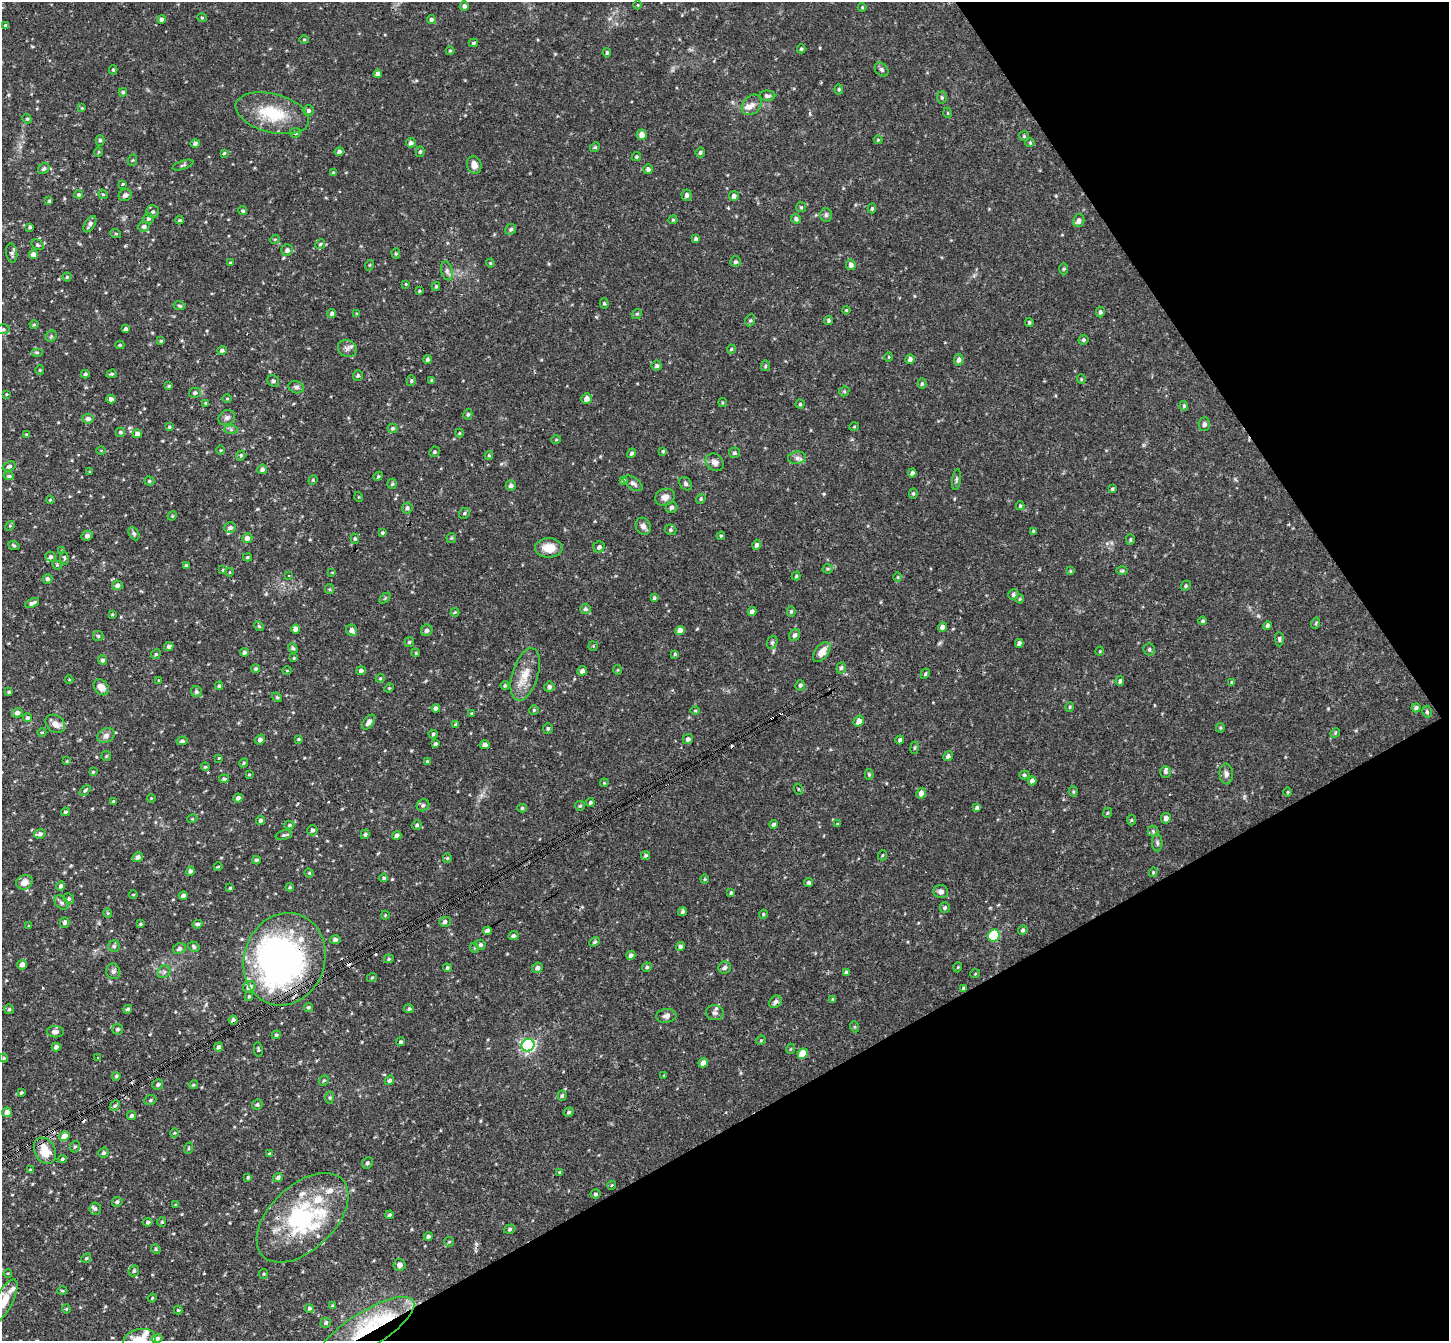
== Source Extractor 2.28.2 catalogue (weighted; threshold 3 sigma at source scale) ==
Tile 12 of 4 x 4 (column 4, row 3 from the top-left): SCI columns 4395-5841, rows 1663-3001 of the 5893 x 5868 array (HDU 1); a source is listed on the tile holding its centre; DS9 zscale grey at full resolution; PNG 1451 x 1343 px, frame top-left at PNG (2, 2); each listed source drawn as its Kron ellipse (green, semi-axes under 4 px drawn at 4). Shown black and unused: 27% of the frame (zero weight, under 3 of 4 exposures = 6% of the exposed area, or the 3 px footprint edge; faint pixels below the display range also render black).
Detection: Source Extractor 2.28.2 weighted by HDU 2 'WHT'; one run over the whole footprint, this tile lists its part. Background 0.032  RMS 0.0031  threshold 0.0139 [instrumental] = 3 sigma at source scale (4.5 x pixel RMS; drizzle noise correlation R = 1.50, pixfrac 1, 0.05/0.05 arcsec/px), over >= 5 px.
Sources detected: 524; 2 inside a brighter object's white glare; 7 cosmic-ray / hot-pixel residue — neither listed nor drawn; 22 inside a brighter listed object's ellipse — not listed separately; the other 493 listed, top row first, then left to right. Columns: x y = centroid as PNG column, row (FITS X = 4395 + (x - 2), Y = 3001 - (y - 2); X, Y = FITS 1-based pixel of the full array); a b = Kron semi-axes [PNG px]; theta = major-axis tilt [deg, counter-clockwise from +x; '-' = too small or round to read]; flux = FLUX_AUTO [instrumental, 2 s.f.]
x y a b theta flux
638 5 4 3 - 0.22
464 6 5 4 - 0.9
862 7 4 4 - 0.29
202 18 4 4 - 0.36
161 19 4 4 - 0.79
431 20 4 4 - 0.84
6 26 4 3 - 0.54
304 39 5 3 - 0.28
473 43 4 3 - 0.51
801 49 4 4 - 0.44
450 51 4 4 - 0.34
607 53 4 3 - 0.42
882 69 8 6 -47 0.72
113 70 4 4 - 0.41
378 74 4 4 - 1.2
839 89 5 4 - 0.4
123 92 4 3 - 0.5
767 96 8 5 -1 0.83
942 97 6 4 -88 0.48
752 105 11 8 44 2.2
82 108 4 4 - 0.29
308 111 5 5 - 0.74
272 113 38 19 -15 14
948 113 5 3 - 0.25
27 119 5 4 - 0.36
295 133 5 5 - 0.6
642 135 5 5 - 1.7
1024 136 5 5 - 0.41
100 140 5 4 - 0.6
878 140 4 4 - 0.31
195 143 5 4 - 0.68
411 143 5 5 - 0.99
1030 143 4 4 - 0.35
595 147 5 4 - 0.36
99 152 5 3 - 0.3
339 152 5 4 - 0.86
420 152 5 4 - 0.52
700 152 5 4 - 0.58
224 153 4 4 - 0.37
636 157 5 4 - 0.46
133 160 6 3 70 0.34
183 165 11 3 19 0.48
474 165 9 7 -72 2
44 169 6 5 - 0.68
648 169 5 4 - 0.92
333 173 3 3 - 0.39
123 184 3 3 - 0.26
103 194 5 4 - 0.38
79 195 4 4 - 0.48
125 195 7 6 - 0.93
687 195 6 5 - 0.97
734 196 5 5 - 1.1
49 201 4 4 - 0.41
801 207 5 5 - 0.41
872 208 5 3 - 0.41
243 211 4 4 - 0.54
153 212 6 6 - 0.83
826 215 7 6 - 0.71
149 218 5 5 - 0.76
796 219 5 4 - 0.73
180 220 4 4 - 0.36
673 220 4 4 - 0.37
1079 221 6 5 - 1.2
90 224 9 5 59 1.1
30 227 3 3 - 0.44
144 227 5 5 - 0.86
511 229 6 5 - 0.71
116 234 5 3 - 0.32
275 239 5 3 - 0.32
696 239 4 4 - 0.6
320 244 5 4 - 0.48
38 245 6 5 - 0.5
287 250 6 5 - 1.1
12 253 10 5 -81 0.75
33 254 4 4 - 1.6
396 254 5 4 - 0.42
735 262 5 5 - 0.61
231 263 4 4 - 0.37
490 263 4 4 - 0.35
370 265 5 3 - 0.3
851 265 5 5 - 1.3
1064 269 6 4 89 0.37
447 271 9 5 -75 0.97
67 277 4 4 - 0.38
406 284 4 3 - 0.25
436 286 4 3 - 0.44
419 291 4 3 - 0.3
604 303 5 4 - 0.43
180 306 6 4 -9 0.43
846 310 4 3 - 0.3
1100 312 5 4 - 0.66
332 313 4 4 - 0.71
357 314 4 3 - 0.43
637 314 5 4 - 0.45
750 320 6 5 - 0.49
829 320 4 4 - 0.64
1029 322 4 3 - 0.4
34 325 4 4 - 0.34
3 329 6 5 - 0.54
126 329 4 3 - 0.78
51 336 6 5 - 0.46
1083 340 5 4 - 0.49
161 341 4 3 - 0.36
120 345 4 3 - 0.37
347 348 9 8 - 1.3
731 349 4 4 - 0.34
222 350 5 4 - 0.7
37 352 6 4 0 0.41
889 357 4 3 - 0.25
910 359 5 4 - 0.98
427 360 4 4 - 0.7
959 360 6 4 81 1.1
657 366 5 5 - 0.74
765 366 5 4 - 0.42
40 370 4 4 - 0.33
85 374 4 4 - 0.53
112 374 5 4 - 0.48
358 375 5 5 - 0.58
1081 379 5 4 - 0.35
432 380 4 4 - 0.48
273 381 6 5 - 0.76
411 381 5 4 - 0.48
922 384 5 4 - 0.46
169 386 4 3 - 0.35
296 387 8 6 -19 0.81
844 391 5 5 - 0.4
195 393 6 5 - 0.68
7 394 4 3 - 0.25
111 399 4 4 - 1
227 399 5 3 - 0.3
587 399 5 5 - 1.5
206 403 4 3 - 0.37
722 403 4 2 - 0.27
800 404 4 4 - 0.4
1184 406 5 4 - 0.37
468 414 5 4 - 0.55
227 418 9 7 29 0.95
88 419 6 5 - 1.1
1204 424 7 5 87 0.8
169 427 3 3 - 0.35
854 427 5 3 - 0.25
393 428 5 5 - 0.53
231 430 7 4 0 0.57
120 432 4 4 - 0.56
459 433 4 4 - 0.29
27 434 4 3 - 0.43
137 434 4 4 - 1.4
556 440 5 3 - 0.27
220 450 4 3 - 0.26
101 451 5 3 - 0.24
663 451 4 4 - 0.37
434 452 5 5 - 0.5
631 453 5 4 - 0.66
734 453 5 5 - 0.63
241 456 5 4 - 0.47
489 456 4 4 - 0.4
797 458 9 6 6 1.1
715 462 10 8 -41 1.6
9 466 7 4 20 0.65
262 469 5 4 - 0.87
89 472 3 3 - 0.24
912 473 4 4 - 0.72
9 476 5 4 - 0.59
378 476 5 4 - 0.35
313 480 5 3 - 0.31
623 480 4 3 - 0.56
956 480 10 4 82 0.6
149 481 5 4 - 0.49
633 483 11 6 -34 0.9
392 484 5 4 - 0.47
685 484 7 5 -55 0.56
511 485 5 5 - 0.94
1112 489 4 3 - 0.4
913 493 5 4 - 0.41
359 497 5 3 - 0.28
665 497 10 8 26 1.8
701 499 5 4 - 0.42
50 500 4 3 - 0.27
1020 506 4 3 - 0.36
672 507 6 5 - 0.83
407 508 5 5 - 0.74
464 513 6 5 - 0.54
172 516 5 4 - 0.29
10 526 5 4 - 0.34
643 526 9 7 -66 1.3
230 528 6 5 - 0.84
670 530 6 5 - 0.58
1033 531 4 4 - 0.37
382 533 4 3 - 0.44
134 534 7 5 -63 0.59
87 536 5 5 - 1.2
721 536 4 4 - 0.36
247 538 5 5 - 1.6
451 538 5 4 - 0.4
355 539 5 4 - 0.42
1130 540 5 4 - 0.39
14 545 6 3 -21 0.36
756 545 5 4 - 0.88
599 547 5 5 - 0.99
549 548 14 9 0 4.7
62 550 3 3 - 0.25
51 557 5 5 - 0.69
247 557 4 3 - 0.41
64 558 7 3 -81 0.44
57 565 5 4 - 0.35
186 566 3 3 - 0.61
828 569 5 4 - 0.41
223 570 4 3 - 0.26
1070 571 4 4 - 0.29
1122 571 6 4 1 0.43
230 572 4 3 - 0.24
332 572 4 2 - 0.2
288 576 4 3 - 0.32
796 576 4 4 - 0.39
898 577 5 3 - 0.27
47 579 5 4 - 0.71
117 585 5 5 - 1.1
1186 586 5 4 - 0.46
329 589 5 4 - 0.35
1013 594 5 5 - 0.68
385 598 6 4 45 0.41
654 598 4 4 - 0.44
1020 599 4 4 - 0.31
32 603 7 3 25 1
585 609 5 5 - 0.71
791 611 5 4 - 0.56
455 612 4 4 - 0.35
752 612 4 4 - 1.1
112 614 3 3 - 0.32
1203 621 4 4 - 0.44
1316 623 6 3 72 0.34
1267 625 4 4 - 0.69
259 626 5 4 - 0.36
942 627 4 4 - 1.5
295 629 4 4 - 1.8
352 630 6 5 - 1.4
427 630 6 5 - 0.92
680 630 5 4 - 2.2
795 635 6 5 - 0.88
98 636 5 5 - 0.52
1279 639 7 4 -88 0.59
409 642 5 5 - 0.47
772 642 7 5 68 0.56
1019 643 4 4 - 0.98
169 646 5 4 - 0.91
593 646 5 4 - 0.28
293 648 5 4 - 0.54
1149 649 6 5 - 0.66
1100 651 5 3 - 0.23
244 652 4 4 - 0.7
822 652 11 6 52 2.7
416 653 4 3 - 0.26
156 654 5 4 - 0.43
675 654 4 4 - 0.43
294 658 3 3 - 0.29
103 660 5 4 - 0.71
841 668 6 4 72 0.54
256 669 4 4 - 0.63
287 670 4 3 - 0.24
618 670 5 3 - 0.27
361 671 5 4 - 0.89
582 671 5 4 - 1.1
525 674 27 13 73 5.6
925 674 5 4 - 0.45
380 678 4 4 - 0.34
69 680 4 3 - 0.22
159 681 4 3 - 0.32
1120 681 5 3 - 0.56
1231 682 4 4 - 0.41
505 685 4 3 - 0.41
800 685 5 5 - 0.63
219 686 4 4 - 0.48
101 687 9 6 -47 2.4
549 687 5 5 - 0.9
389 688 5 3 - 0.28
9 692 3 3 - 0.4
196 692 6 5 - 0.7
277 697 5 4 - 0.47
1070 707 5 4 - 0.39
436 708 4 4 - 0.85
1416 708 4 4 - 0.69
534 710 5 5 - 0.41
695 711 5 3 - 0.26
1427 712 6 4 -76 0.53
17 713 5 4 - 1.1
471 713 3 3 - 0.26
27 718 4 4 - 0.69
859 721 6 5 - 1.8
369 722 8 5 54 1.5
55 724 10 8 -37 2
456 724 4 3 - 0.47
548 728 5 4 - 0.52
1220 728 5 4 - 0.34
42 732 4 3 - 0.24
1335 733 5 4 - 0.33
433 734 4 4 - 0.52
106 735 9 7 26 1.2
260 739 5 4 - 1
299 739 3 3 - 0.31
688 739 5 5 - 1
900 740 4 3 - 0.71
182 741 5 4 - 0.63
435 744 4 3 - 0.64
485 745 5 4 - 1.2
915 748 6 3 81 0.35
106 756 5 5 - 0.37
948 756 5 4 - 0.88
219 758 3 2 - 0.23
67 761 4 3 - 0.25
427 761 4 3 - 0.3
244 763 5 4 - 0.38
205 767 4 4 - 0.36
93 772 4 4 - 0.35
1166 772 6 5 - 0.53
249 774 3 2 - 0.25
869 774 5 4 - 0.45
1226 774 10 6 -85 1.2
1024 775 5 4 - 0.5
224 779 5 4 - 0.59
1032 781 4 4 - 1.1
604 783 4 3 - 0.26
798 789 6 3 -71 0.33
85 790 6 4 43 0.52
1073 792 5 4 - 0.38
1288 792 5 3 - 0.27
921 793 5 4 - 1.6
151 798 4 3 - 0.25
238 798 5 4 - 0.97
113 802 3 3 - 0.47
590 802 4 4 - 0.59
423 805 6 6 - 0.73
580 806 5 4 - 0.4
522 808 5 4 - 0.42
977 808 4 3 - 0.72
65 812 4 3 - 0.45
1107 813 5 3 - 0.31
1166 818 5 5 - 1.2
192 819 5 3 - 0.26
260 820 5 4 - 0.64
1132 820 5 3 - 0.32
774 824 4 4 - 0.81
837 824 4 3 - 0.21
289 825 5 4 - 0.5
417 825 5 4 - 0.54
312 830 5 5 - 0.91
1153 831 5 5 - 0.57
40 834 6 4 8 0.98
365 834 5 4 - 0.63
283 835 8 4 14 0.58
397 835 4 4 - 1.1
1157 843 8 5 89 0.65
646 855 5 4 - 0.54
883 855 5 3 - 0.29
138 857 5 5 - 0.99
447 858 5 4 - 0.37
256 860 4 3 - 0.54
218 867 4 2 - 0.25
190 871 5 4 - 0.78
1153 872 5 4 - 0.34
309 873 4 4 - 0.36
384 878 4 4 - 0.46
705 879 4 4 - 0.33
24 882 8 7 - 2.5
808 883 4 4 - 0.61
61 886 5 4 - 0.97
290 887 4 4 - 0.35
230 888 3 3 - 0.36
941 892 7 6 - 1.3
731 893 4 3 - 0.41
133 895 4 3 - 0.25
183 896 4 3 - 1.1
69 899 5 5 - 0.52
61 903 8 5 -48 0.79
945 908 5 5 - 0.58
683 912 5 4 - 0.63
108 913 5 4 - 0.33
763 914 4 4 - 0.36
385 915 4 4 - 0.28
65 922 5 4 - 0.74
445 922 6 5 - 0.88
140 924 4 3 - 0.37
197 924 5 4 - 0.63
29 926 4 3 - 0.27
1023 930 5 4 - 0.49
487 931 4 4 - 1.3
513 936 5 4 - 0.64
994 936 6 5 - 20
335 940 5 4 - 1
595 942 6 4 40 0.49
481 945 5 5 - 0.67
114 946 6 6 - 0.62
680 946 5 4 - 0.68
194 947 6 4 -35 0.67
475 948 5 3 - 0.28
179 949 7 5 24 0.93
631 955 5 4 - 1
285 959 47 40 71 97
389 959 5 4 - 0.41
22 965 5 5 - 1.7
647 967 5 4 - 0.48
725 967 6 6 - 1.1
958 967 5 3 - 0.27
447 968 4 4 - 0.5
537 968 5 5 - 0.96
113 971 8 7 - 0.84
164 972 7 5 44 0.76
846 973 4 4 - 0.66
975 974 5 3 - 0.26
372 977 5 3 - 0.29
249 987 6 5 - 2
963 988 4 3 - 0.36
249 996 5 3 - 0.38
833 999 4 4 - 0.4
775 1002 7 5 40 0.96
308 1007 4 4 - 0.44
9 1009 5 5 - 0.49
128 1009 4 4 - 0.6
409 1009 5 4 - 0.53
715 1013 9 7 -8 1
666 1016 10 7 5 1.2
233 1020 4 4 - 0.82
855 1027 5 3 - 0.3
118 1029 5 5 - 0.6
55 1032 8 5 -1 1.5
276 1035 4 4 - 0.5
761 1040 5 4 - 0.3
401 1042 4 4 - 0.58
528 1045 6 6 - 79
56 1047 4 4 - 1.3
219 1047 5 4 - 0.76
258 1049 7 3 -82 0.34
790 1049 5 3 - 0.27
803 1054 5 5 - 7.1
4 1058 4 4 - 0.34
97 1058 3 3 - 1.2
703 1063 5 4 - 1.6
664 1075 3 3 - 0.25
116 1076 4 3 - 0.39
324 1080 5 4 - 0.41
389 1080 5 4 - 0.82
158 1085 5 5 - 0.66
193 1085 5 3 - 0.31
21 1093 3 3 - 0.43
562 1096 5 4 - 0.54
330 1098 6 3 -89 0.37
150 1100 6 4 22 0.46
257 1105 5 5 - 0.57
115 1106 6 4 47 0.54
7 1112 5 4 - 1.9
569 1112 5 4 - 0.55
132 1115 4 3 - 0.59
174 1133 4 3 - 0.24
64 1136 5 4 - 2.5
75 1147 6 5 - 0.55
189 1148 6 3 71 0.34
45 1151 14 10 -61 5.7
104 1153 5 5 - 0.62
270 1154 4 4 - 0.52
62 1159 4 4 - 0.46
367 1163 6 5 - 0.68
30 1170 4 4 - 0.38
560 1172 4 3 - 0.37
248 1177 4 3 - 0.4
278 1178 5 4 - 0.74
612 1185 4 3 - 0.24
595 1194 5 4 - 0.59
117 1202 5 4 - 0.67
176 1205 4 3 - 0.3
95 1209 6 5 - 0.57
389 1215 4 4 - 0.6
302 1218 55 32 44 32
148 1222 5 4 - 0.61
162 1222 4 4 - 0.34
510 1229 6 4 19 0.56
428 1236 4 4 - 0.69
449 1242 5 4 - 0.39
156 1249 5 4 - 0.37
86 1258 5 4 - 0.45
399 1265 6 6 - 1.1
134 1271 6 4 45 0.45
8 1273 4 3 - 0.24
264 1274 5 4 - 0.37
62 1291 5 3 - 0.31
152 1298 4 3 - 0.26
4 1301 24 8 62 5.6
333 1306 4 4 - 0.51
309 1308 4 4 - 0.5
66 1309 4 4 - 0.33
178 1310 4 4 - 0.35
326 1323 5 5 - 0.59
367 1330 55 18 32 20
157 1338 5 4 - 0.9
139 1340 16 11 14 5
Overlapping masked pixels (flux is a lower limit): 5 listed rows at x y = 285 959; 233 1020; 45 1151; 302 1218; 367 1330
Isophote crosses this tile's border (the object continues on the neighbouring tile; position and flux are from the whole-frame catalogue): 2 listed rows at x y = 4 1301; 139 1340